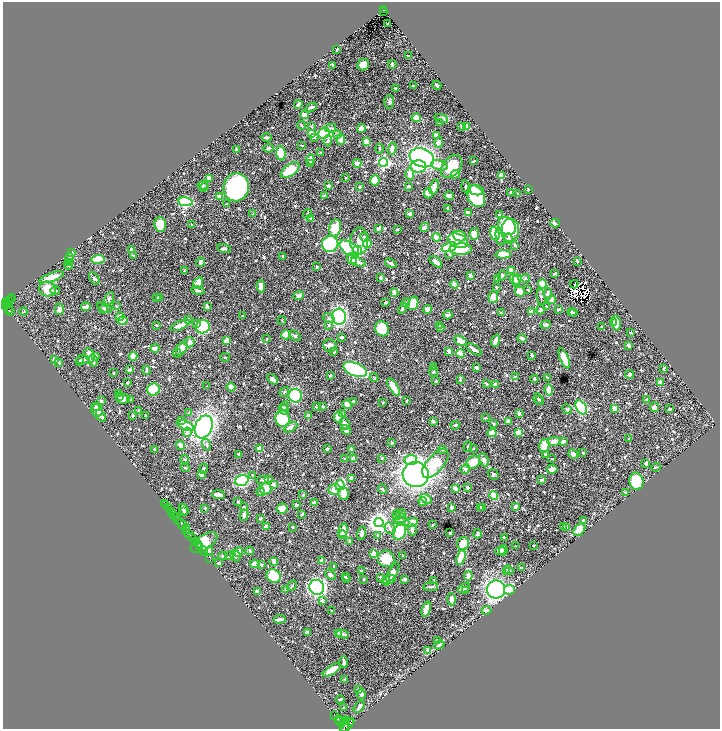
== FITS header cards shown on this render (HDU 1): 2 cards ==
NAXIS1  =                 1435
NAXIS2  =                 1453

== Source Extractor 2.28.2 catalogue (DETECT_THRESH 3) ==
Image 1435 x 1453 px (HDU 1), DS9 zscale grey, zoomed out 1/2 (1 PNG px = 2 x 2 image px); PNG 722 x 731 px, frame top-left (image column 2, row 1453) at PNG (3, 2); each listed source drawn as its Kron ellipse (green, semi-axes under 4 px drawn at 4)
Background 0.682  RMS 0.01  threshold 0.0309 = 3 sigma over >= 5 px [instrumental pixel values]
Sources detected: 914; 39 cannot appear on this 1/2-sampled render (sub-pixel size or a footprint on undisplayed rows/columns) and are neither listed nor drawn; of the other 875, the 500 brightest by FLUX_AUTO listed and drawn (375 fainter detections omitted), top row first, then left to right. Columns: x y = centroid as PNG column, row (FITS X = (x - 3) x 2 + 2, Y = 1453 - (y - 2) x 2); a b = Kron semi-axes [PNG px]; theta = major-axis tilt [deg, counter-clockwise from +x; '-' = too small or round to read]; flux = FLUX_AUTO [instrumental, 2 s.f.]
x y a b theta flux
384 10 2 1 - 15
384 12 2 2 - 26
388 24 3 2 - 3.5
337 50 3 2 - 3.1
408 56 2 2 - 1.9
392 64 4 4 - 3.1
332 65 3 2 - 3
363 65 6 5 - 19
437 85 5 2 - 5.8
414 86 3 2 - 2
396 89 4 3 - 4.2
389 102 6 5 - 4.8
298 104 4 3 - 7.9
311 107 6 2 24 6.5
304 115 4 3 - 13
416 118 4 3 - 37
441 119 7 3 -18 7.4
440 123 2 2 - 2.6
301 125 4 2 - 3.2
312 126 4 3 - 2.2
462 126 4 3 - 3
467 127 3 3 - 41
331 128 5 3 - 2.7
361 129 4 3 - 15
312 133 2 2 - 32
324 133 5 5 - 250
337 134 4 3 - 2.6
436 135 3 3 - 11
266 137 5 2 - 5.1
314 137 4 3 - 4.4
341 139 5 4 - 17
328 141 5 4 - 3.7
366 142 4 3 - 19
438 142 5 4 - 6.8
302 145 3 2 - 2.7
269 148 5 4 - 4.1
380 149 5 3 - 3
392 149 6 3 82 9
236 150 3 2 - 3.4
320 152 3 2 - 2
281 153 7 4 -85 60
422 158 13 9 -21 510
310 160 5 4 - 11
473 161 3 2 - 3
384 162 4 4 - 420
310 163 4 3 - 2.8
357 163 4 4 - 8.9
440 165 8 4 -15 14
418 166 8 6 0 82
452 166 13 9 50 56
290 170 10 5 35 54
410 174 6 4 -87 15
455 174 4 4 - 20
501 176 2 2 - 54
209 178 4 2 - 18
345 178 2 2 - 2.1
375 180 5 4 - 55
203 185 5 3 - 4.3
329 186 4 3 - 7.4
409 186 4 2 - 4.7
204 187 5 3 - 3.4
236 187 14 12 77 510
359 187 3 2 - 2.7
434 187 8 3 74 16
466 187 7 4 -74 5.3
528 189 3 2 - 2.4
476 190 7 5 -11 27
511 192 2 2 - 4.4
428 193 5 3 - 23
518 194 2 2 - 6.9
324 196 3 2 - 2.9
449 196 5 4 - 6.9
476 196 11 8 -61 130
219 197 3 3 - 11
186 202 7 4 -10 290
226 204 3 2 - 2.1
448 208 2 2 - 8.1
468 213 4 3 - 11
253 214 3 2 - 2
307 214 5 2 - 3.4
410 214 4 3 - 8.3
499 214 3 3 - 2.5
311 218 4 3 - 7.1
555 223 4 3 - 8.3
160 225 7 5 -84 64
191 225 2 2 - 2.3
507 226 10 8 -49 100
424 227 5 3 - 14
335 228 9 6 79 42
379 229 3 2 - 10
398 229 3 3 - 2.2
510 230 12 9 87 160
495 233 7 4 -75 81
474 234 6 4 82 16
459 236 7 5 -21 36
364 237 4 3 - 4.7
436 237 4 3 - 27
500 237 9 4 -80 7.1
508 239 5 4 - 7.2
359 241 13 9 89 22
458 241 10 6 -19 130
367 243 4 4 - 18
330 244 8 8 - 280
515 245 4 3 - 2.8
449 247 8 4 19 85
349 248 11 6 -35 160
224 249 7 3 -15 3.4
461 249 11 5 0 89
131 250 3 3 - 4.3
357 250 5 4 - 150
71 253 4 3 - 13
503 254 7 3 4 56
450 255 4 3 - 2
134 256 3 2 - 3.1
283 256 2 2 - 2.5
69 258 5 3 - 10
98 259 6 4 6 83
352 259 5 5 - 15
577 261 2 2 - 3.2
69 262 4 3 - 11
200 262 4 3 - 6.7
358 262 7 3 -18 15
436 262 7 3 -41 11
391 263 6 2 -31 6.3
68 265 4 3 - 3.8
317 267 3 2 - 4.2
185 271 3 2 - 3.8
511 271 3 3 - 23
555 273 3 2 - 3.7
502 275 5 3 - 4.8
470 276 3 2 - 8.6
51 277 13 3 19 30
381 277 3 2 - 6.9
94 278 7 4 -56 3.5
497 278 2 2 - 8.4
525 278 4 4 - 4.7
517 279 5 3 - 9.5
515 280 7 4 -63 21
198 283 6 4 59 24
543 284 4 4 - 71
574 284 4 2 - 4.4
454 285 4 3 - 8.1
261 286 6 3 -89 14
496 287 3 2 - 2.3
48 289 8 7 - 45
198 290 6 3 -15 5.2
528 290 2 2 - 3.7
55 291 5 3 - 2.3
520 291 5 4 - 17
394 292 4 3 - 11
548 293 5 3 - 5.9
299 296 5 3 - 6.6
493 297 6 5 - 19
541 297 8 4 -80 3.6
11 298 4 2 - 37
157 298 2 2 - 3.9
159 298 3 2 - 3.4
109 299 7 3 64 4.5
10 300 3 1 - 31
552 300 4 3 - 18
9 301 2 2 - 24
6 302 2 2 - 150
386 302 3 2 - 2
406 303 4 3 - 3.1
413 303 7 5 76 53
5 304 3 2 - 190
10 304 2 1 - 8.4
6 306 3 2 - 77
116 306 3 3 - 2.5
207 306 4 3 - 4.9
546 306 3 2 - 2.4
86 307 4 3 - 12
104 308 8 4 -26 5.2
402 308 6 3 60 4.4
59 309 6 4 89 10
427 309 4 4 - 13
8 310 2 2 - 49
103 310 4 4 - 2.6
541 310 4 3 - 4
559 310 3 2 - 4.2
10 312 3 1 - 46
24 312 4 3 - 2
531 312 4 3 - 11
572 312 4 3 - 4.3
501 313 4 2 - 2.5
574 313 3 2 - 2.7
243 315 3 2 - 2.3
448 315 4 3 - 6.3
120 317 4 3 - 19
339 317 8 7 - 240
329 318 6 3 -28 4.4
188 319 3 3 - 4.4
122 321 5 3 - 55
282 321 4 3 - 2
196 323 4 3 - 3.6
613 323 2 2 - 3.7
616 323 8 4 -82 30
157 325 2 2 - 3.1
180 325 10 3 26 24
329 325 3 3 - 3.6
546 325 5 4 - 5.5
440 326 4 3 - 2.9
602 326 2 2 - 3.5
203 327 7 6 - 140
441 328 2 2 - 2.8
382 329 8 6 -66 74
631 333 3 2 - 2
286 335 5 4 - 51
295 336 7 4 -36 5.5
341 337 3 2 - 4.2
522 338 4 2 - 7.6
267 339 3 3 - 2.2
227 341 3 3 - 23
460 341 7 4 -28 24
495 341 6 2 70 15
189 342 5 5 - 12
330 346 6 6 - 13
629 346 4 3 - 4.6
155 348 4 4 - 8.9
182 349 7 5 56 27
474 349 9 3 -32 11
334 351 3 3 - 4.1
449 351 4 3 - 5.8
177 353 4 3 - 2.4
461 353 4 3 - 21
90 355 7 4 -67 26
532 355 3 2 - 5.5
96 356 4 3 - 6.3
133 356 4 4 - 30
225 357 5 2 - 2
564 358 11 4 -67 34
54 360 3 3 - 5.7
83 360 6 3 -6 5.4
79 361 3 2 - 3
93 361 6 3 -75 9
59 362 3 2 - 5.2
434 367 3 3 - 4.2
477 368 3 3 - 7.5
664 368 3 2 - 3.4
355 369 12 6 -23 270
130 370 3 2 - 7.9
146 370 4 2 - 5.5
434 372 5 4 - 3.1
114 373 2 2 - 2
630 374 4 4 - 5.5
330 376 2 2 - 3.1
374 377 4 2 - 2.1
515 377 3 2 - 3.8
547 377 3 2 - 2.2
273 379 6 3 -47 12
534 379 4 3 - 3.6
460 380 2 2 - 2.1
436 381 3 3 - 2.2
127 383 2 2 - 4.2
486 383 3 2 - 3.1
660 383 3 3 - 18
495 384 4 3 - 7.5
207 386 2 2 - 2.3
231 387 4 4 - 13
394 387 10 3 -57 57
153 389 6 6 - 81
549 390 5 3 - 36
284 392 5 3 - 2.4
118 394 3 2 - 2.5
295 396 7 6 - 110
120 397 3 3 - 2
123 399 6 5 - 11
538 399 6 3 -69 2.6
647 399 4 3 - 3.5
131 400 3 3 - 2.2
540 400 5 3 - 2.3
101 401 2 2 - 5.8
407 401 2 2 - 2.2
353 402 3 2 - 7.2
382 403 4 3 - 2.1
347 404 5 3 - 21
96 406 4 3 - 2.8
285 406 4 4 - 4.6
316 406 3 2 - 3.5
323 406 3 3 - 2.7
581 407 7 5 -57 300
654 407 5 4 - 6.9
615 408 3 3 - 18
567 409 5 4 - 2.7
669 409 3 3 - 3.8
97 410 6 5 - 17
284 410 6 4 -47 4.5
139 411 3 2 - 7
189 413 4 3 - 6.4
342 413 3 3 - 2.9
519 413 3 2 - 7.1
133 415 3 2 - 3.6
101 416 6 3 -57 6.1
145 416 3 2 - 2.5
308 416 2 2 - 11
338 417 5 4 - 33
485 418 2 2 - 4.8
283 419 8 7 - 170
182 421 3 3 - 2.2
433 421 4 3 - 3.3
508 421 3 3 - 11
345 423 6 4 -68 8.6
493 424 4 3 - 2.3
185 425 9 4 -22 26
455 425 4 3 - 3.2
204 427 12 8 67 450
290 427 7 4 30 8.2
346 430 5 3 - 9.4
187 432 5 4 - 7.4
518 432 4 3 - 25
492 433 4 4 - 35
629 438 2 2 - 2.3
563 441 3 2 - 9
554 442 6 4 7 13
392 443 4 3 - 4.1
180 445 5 3 - 8.8
207 445 6 4 -71 4.4
468 446 5 3 - 2.9
544 446 7 5 77 33
154 449 2 2 - 4
260 449 4 3 - 31
327 449 2 2 - 9.4
443 449 4 3 - 6.2
473 449 3 2 - 2
352 450 3 2 - 7.8
583 453 3 2 - 2.3
239 454 3 2 - 3.2
546 454 4 3 - 4.1
573 454 5 4 - 6.8
345 458 4 3 - 2.1
382 458 4 3 - 2.4
185 459 4 3 - 2.8
354 459 3 2 - 18
552 459 3 2 - 2
411 460 6 5 - 33
484 460 7 4 -71 9.5
473 462 7 6 - 28
435 463 17 8 49 61
646 463 3 3 - 5.2
656 467 5 2 - 2.1
185 468 4 2 - 3.4
204 469 5 3 - 3
465 469 5 4 - 5
552 469 5 3 - 15
201 474 4 3 - 6.7
416 474 13 12 - 960
493 474 5 5 - 3.6
253 475 3 2 - 3.9
351 478 3 3 - 11
242 480 7 5 18 270
262 480 6 3 12 2.6
268 480 3 3 - 15
542 480 3 2 - 8.8
636 481 9 7 -79 80
274 484 3 3 - 9.7
340 485 5 4 - 230
468 487 3 2 - 8.7
265 489 6 5 - 38
335 489 6 5 - 36
382 489 5 2 - 3.1
455 489 4 3 - 9.1
261 492 4 3 - 4.8
626 492 4 3 - 2
344 494 6 5 - 24
219 495 6 3 -8 15
303 495 3 2 - 2.5
494 496 4 4 - 40
426 499 6 3 -34 33
238 502 3 3 - 2.5
423 502 4 4 - 5.4
165 503 2 1 - 11
315 503 3 3 - 8.7
166 505 2 1 - 12
296 505 2 2 - 5.3
515 506 4 2 - 5.3
244 507 4 3 - 2.8
481 507 4 4 - 4.3
169 508 2 1 - 26
205 508 3 2 - 2.8
451 508 3 2 - 5.6
483 508 4 3 - 2.8
282 509 5 5 - 17
184 510 6 3 -63 4.8
184 511 3 2 - 2
171 512 2 1 - 82
302 514 4 2 - 4.2
401 514 5 3 - 7.6
174 515 2 2 - 200
244 515 6 4 81 8.6
397 515 5 4 - 2.2
175 517 3 2 - 340
399 518 6 5 - 8.3
178 519 2 2 - 230
260 519 3 3 - 2.9
402 521 8 4 -13 6.5
583 521 3 3 - 7.4
411 522 8 3 11 31
379 523 4 4 - 1600
182 524 6 2 -55 1300
432 525 3 2 - 2
266 526 3 2 - 10
292 527 2 2 - 2.7
564 527 2 2 - 5.3
187 528 2 1 - 53
390 528 6 5 - 6.5
566 528 3 2 - 5.2
186 529 4 2 - 140
343 530 7 3 76 22
412 530 5 3 - 8.1
579 530 7 5 49 18
400 532 8 6 64 99
189 533 2 1 - 33
362 533 7 4 77 7.1
450 533 2 2 - 6.1
477 534 4 3 - 4.9
343 535 4 3 - 18
378 536 4 3 - 2.5
192 537 3 1 - 310
504 537 2 2 - 2.8
350 541 4 3 - 3.7
196 542 3 2 - 30
204 542 15 7 34 100
463 544 6 6 - 44
198 545 3 1 - 450
534 545 2 2 - 2
200 546 2 1 - 410
515 546 2 2 - 3
503 550 5 3 - 14
203 551 5 2 - 530
209 551 5 3 - 13
250 551 4 2 - 3.8
501 551 5 4 - 18
239 552 5 4 - 15
374 554 3 3 - 42
402 555 2 2 - 2
222 556 4 3 - 2.3
230 556 4 3 - 3.2
236 556 6 5 - 6.2
461 557 8 4 72 51
210 558 2 1 - 12
386 559 8 8 - 48
322 561 2 2 - 17
274 562 4 4 - 13
218 563 3 3 - 4.5
255 564 5 4 - 18
261 565 3 3 - 4.9
334 566 3 2 - 2.6
521 568 3 3 - 3.2
508 570 5 3 - 5.8
361 571 3 2 - 3.1
393 572 11 4 62 23
506 572 4 3 - 1.9
330 575 6 4 -31 4.3
273 576 7 6 - 72
468 576 5 3 - 14
345 577 3 2 - 2
380 577 3 2 - 2.1
346 579 3 2 - 2.3
405 579 3 3 - 5.3
364 580 3 3 - 2.1
389 580 7 4 15 14
434 580 3 2 - 4.8
386 581 4 3 - 7.4
292 586 6 2 53 2.5
317 587 7 7 - 440
430 587 7 3 5 4
464 588 6 4 30 9.7
286 590 3 3 - 4.5
496 590 9 9 - 580
509 590 5 4 - 15
258 591 4 2 - 16
465 591 2 2 - 2.3
451 599 6 3 -87 13
322 601 4 3 - 4.5
426 609 8 4 73 15
332 611 2 2 - 2.6
486 611 5 3 - 12
280 619 6 2 5 9.3
307 632 3 3 - 7.7
339 633 3 2 - 17
342 634 6 4 -16 6.2
437 641 4 3 - 3.3
439 645 5 3 - 6.3
428 650 3 3 - 10
344 662 6 2 -88 7.4
332 670 10 4 31 35
345 679 3 2 - 2.6
359 690 4 3 - 3.7
361 694 5 4 - 5.2
340 699 4 3 - 2.6
359 707 7 3 55 9.6
344 708 3 3 - 2.2
335 716 2 2 - 28
338 719 3 2 - 430
346 720 4 2 - 250
343 721 3 2 - 150
341 722 6 3 -71 950
350 722 3 1 - 260
348 725 8 3 47 1100
344 726 6 1 63 370
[375 fainter detections neither listed nor drawn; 39 sub-pixel or undisplayed-footprint detections neither listed nor drawn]